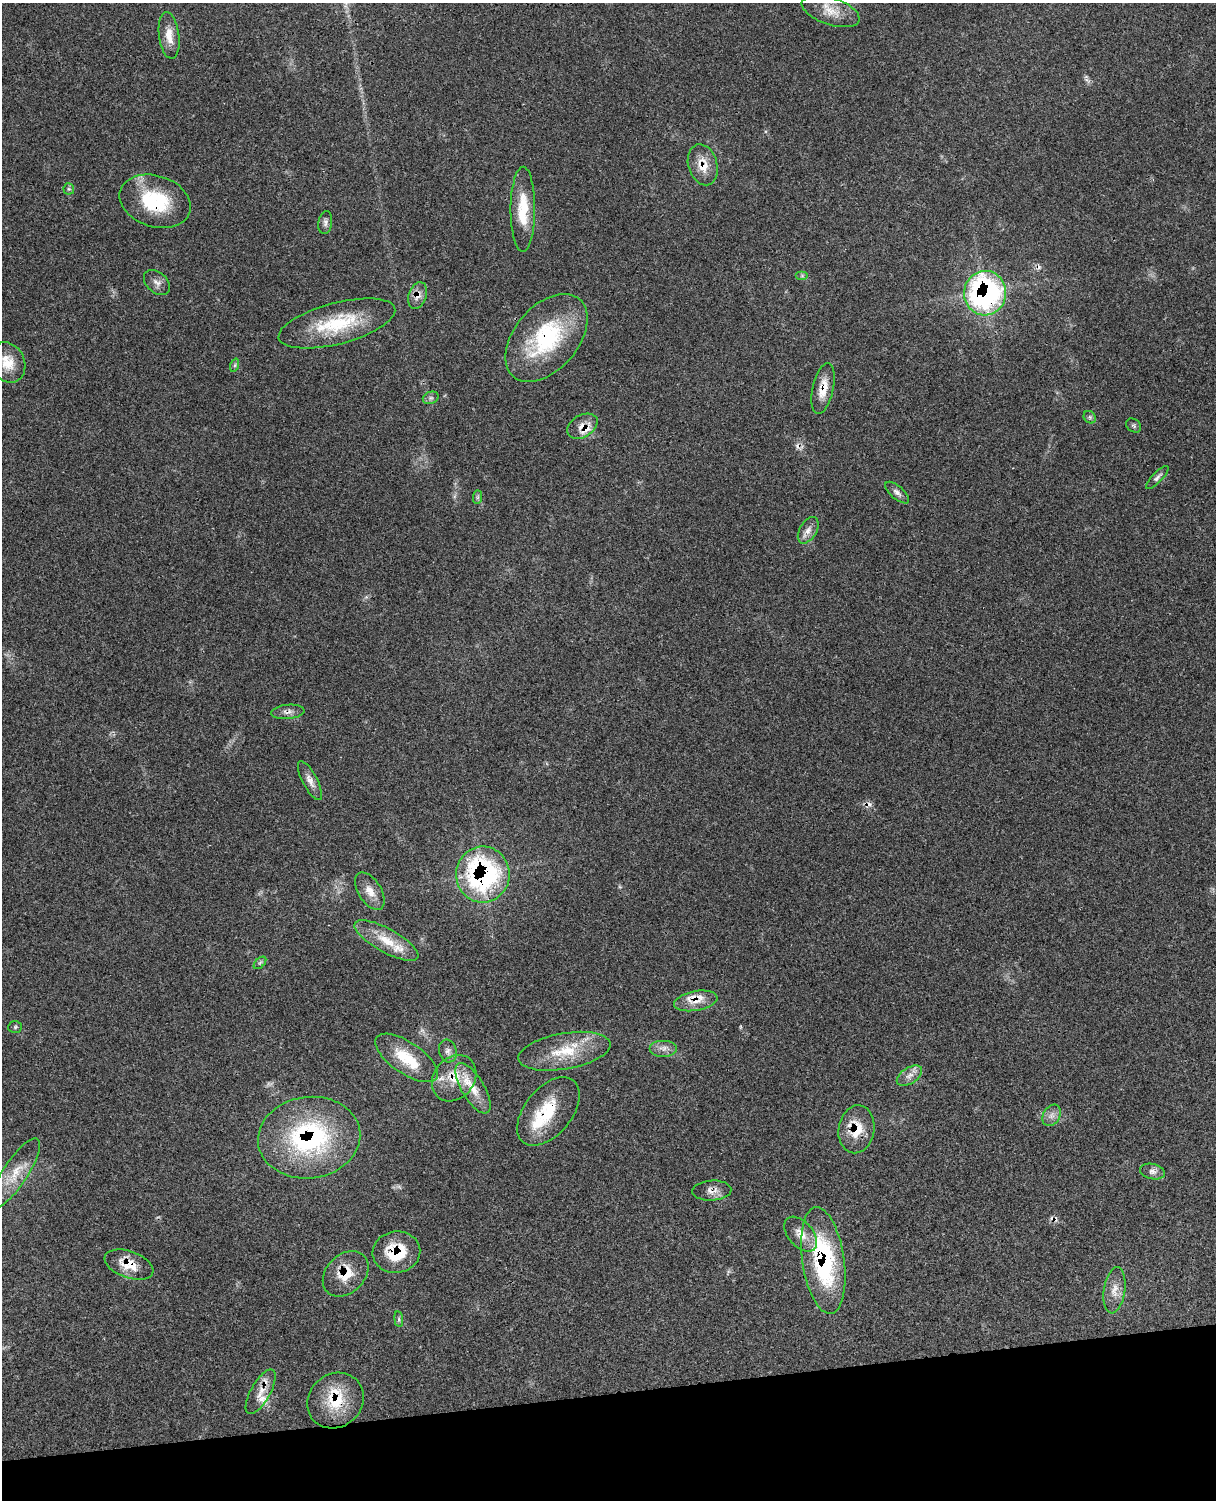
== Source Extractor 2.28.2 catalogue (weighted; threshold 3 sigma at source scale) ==
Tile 10 of 4 x 3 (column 2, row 3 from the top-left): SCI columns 1344-2557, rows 278-1775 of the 5102 x 4931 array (HDU 1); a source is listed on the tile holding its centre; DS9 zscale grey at full resolution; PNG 1218 x 1502 px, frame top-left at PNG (2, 3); each listed source drawn as its Kron ellipse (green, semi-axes under 4 px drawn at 4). Shown black and unused: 7% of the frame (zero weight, under 3 of 4 exposures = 6% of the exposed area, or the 3 px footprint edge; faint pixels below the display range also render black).
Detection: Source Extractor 2.28.2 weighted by HDU 2 'WHT'; one run over the whole footprint, this tile lists its part. Background 0.0975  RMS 0.0064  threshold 0.0286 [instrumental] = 3 sigma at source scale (4.5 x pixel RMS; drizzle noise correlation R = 1.50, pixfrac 1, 0.05/0.05 arcsec/px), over >= 5 px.
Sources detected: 67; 4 cosmic-ray / hot-pixel residue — neither listed nor drawn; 8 inside a brighter listed object's ellipse — not listed separately; the other 55 listed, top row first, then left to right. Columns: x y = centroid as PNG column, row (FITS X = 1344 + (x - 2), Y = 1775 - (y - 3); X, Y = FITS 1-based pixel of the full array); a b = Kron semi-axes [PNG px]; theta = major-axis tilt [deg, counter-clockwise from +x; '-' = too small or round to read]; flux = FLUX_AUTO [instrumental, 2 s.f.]
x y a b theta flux
831 11 30 13 -19 12
169 36 23 10 -82 8.5
703 165 21 14 -74 11
69 189 6 5 - 1.1
155 201 36 25 -18 40
523 209 42 12 90 22
325 223 11 7 80 2.4
802 276 6 4 0 0.95
157 283 15 10 -42 4
985 293 22 21 - 150
418 295 14 9 71 5
337 323 60 20 15 39
546 338 51 32 50 66
7 362 21 17 -62 12
235 365 7 4 72 1.1
823 388 26 10 77 9.7
431 398 8 6 20 1.7
1090 417 7 5 -47 1.5
582 426 16 11 31 6.4
1134 426 8 6 -39 1.5
1157 477 15 5 46 2.1
897 493 14 6 -41 2.9
477 497 7 4 89 1.1
808 530 14 8 60 4.5
288 712 17 7 6 3.6
310 781 22 7 -62 4.7
483 875 28 26 -89 120
370 891 21 11 -57 7.3
386 941 36 12 -29 16
260 963 7 4 45 1.2
696 1001 22 9 10 9
15 1027 7 6 - 1.1
663 1048 14 8 0 4.2
448 1051 11 8 -74 3
564 1051 47 18 10 26
407 1058 36 15 -34 22
909 1076 14 8 33 4.3
454 1078 25 20 50 18
473 1088 28 11 -59 13
548 1111 40 23 51 28
1052 1115 11 8 58 3.6
856 1129 24 18 81 17
309 1138 51 40 8 100
1152 1171 13 7 -12 3.2
15 1173 41 12 57 15
712 1191 19 10 3 5.1
801 1234 20 12 -49 8
396 1252 24 20 9 26
823 1260 54 21 -82 81
129 1265 25 13 -19 13
346 1274 26 19 44 16
1114 1290 23 10 82 7.4
399 1319 8 4 -82 1.2
261 1392 25 10 61 7.9
335 1400 29 26 42 25
Overlapping masked pixels (flux is a lower limit): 21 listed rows (the first 20) at x y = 703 165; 155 201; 985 293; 418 295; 546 338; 823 388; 582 426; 288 712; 483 875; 696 1001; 454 1078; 548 1111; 856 1129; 309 1138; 712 1191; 396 1252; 823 1260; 129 1265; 346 1274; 261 1392
Isophote crosses this tile's border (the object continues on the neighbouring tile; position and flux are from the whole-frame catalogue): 1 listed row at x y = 7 362